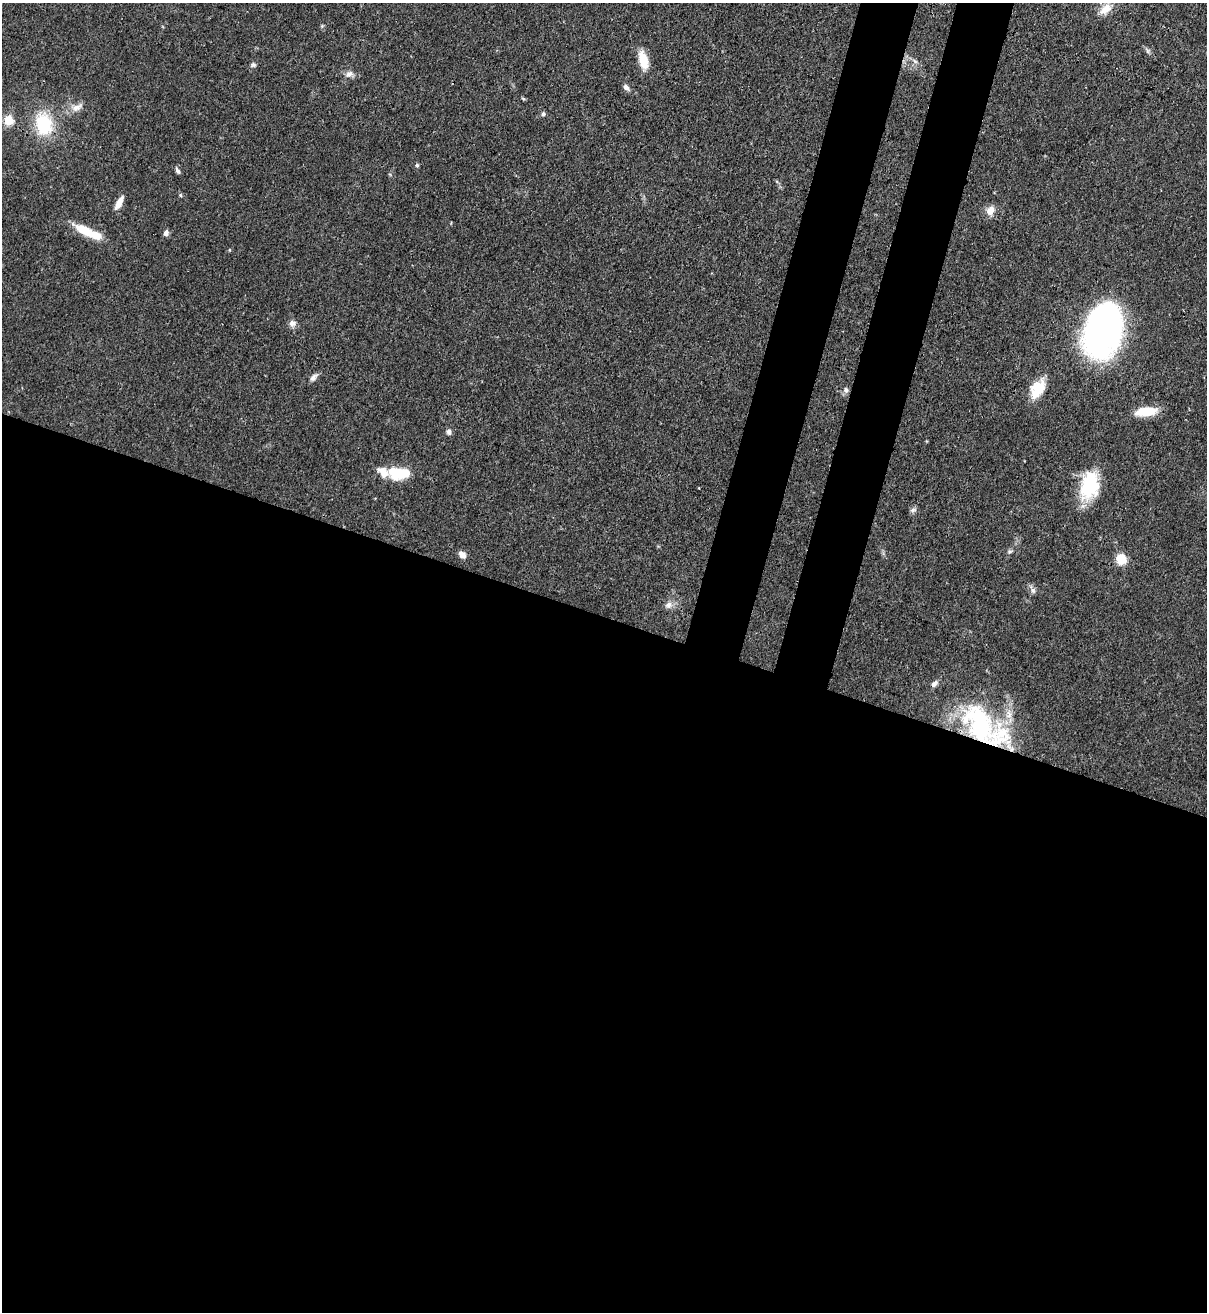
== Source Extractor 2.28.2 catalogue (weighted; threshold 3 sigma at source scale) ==
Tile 14 of 4 x 4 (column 2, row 4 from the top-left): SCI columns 1423-2627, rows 31-1340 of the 5382 x 5303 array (HDU 1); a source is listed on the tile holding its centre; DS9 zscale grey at full resolution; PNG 1209 x 1314 px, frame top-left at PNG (2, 3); no overlay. Shown black and unused: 58% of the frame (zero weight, under 3 of 4 exposures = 7% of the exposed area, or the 3 px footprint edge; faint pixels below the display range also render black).
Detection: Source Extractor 2.28.2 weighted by HDU 2 'WHT'; one run over the whole footprint, this tile lists its part. Background 0.0772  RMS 0.0038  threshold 0.0173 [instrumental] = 3 sigma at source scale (4.5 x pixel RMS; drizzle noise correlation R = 1.50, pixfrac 1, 0.05/0.05 arcsec/px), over >= 5 px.
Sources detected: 41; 1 inside a brighter object's white glare — not listed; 4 inside a brighter listed object's ellipse — not listed separately; the other 36 listed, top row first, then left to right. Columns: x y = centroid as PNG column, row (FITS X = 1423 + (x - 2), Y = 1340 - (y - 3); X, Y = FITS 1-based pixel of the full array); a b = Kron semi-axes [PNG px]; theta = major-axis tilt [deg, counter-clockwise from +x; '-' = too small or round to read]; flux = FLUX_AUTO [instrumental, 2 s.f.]
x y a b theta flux
1105 9 18 11 38 4.7
1148 51 7 4 -71 0.76
643 60 23 10 -76 7.1
915 61 8 4 -44 1
253 65 7 6 - 0.93
349 74 12 8 16 2.1
626 87 8 5 -48 1.4
523 98 6 4 -20 0.46
77 108 16 9 29 3.2
543 114 5 5 - 0.87
8 120 5 5 - 18
44 124 24 18 -81 21
417 165 5 4 - 0.65
178 171 9 5 -56 1
180 195 6 3 -71 0.48
119 203 17 6 61 3.6
990 211 12 10 59 3.5
85 230 24 9 -29 12
166 233 7 5 64 1.6
292 323 10 8 -7 1.8
1103 330 45 29 74 160
313 377 12 7 49 1.7
1038 389 23 15 57 9.4
846 390 8 7 - 1.3
1146 411 22 9 7 11
449 432 7 6 - 1.2
394 471 14 11 -37 8.4
1090 485 30 20 82 22
699 488 3 2 - 0.27
913 510 7 6 - 1.1
1010 551 6 4 19 0.65
462 555 9 7 -47 2.5
1121 559 7 7 - 12
1033 590 9 7 -56 1.5
668 605 11 9 40 2.1
980 724 69 33 -49 58
Overlapping masked pixels (flux is a lower limit): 1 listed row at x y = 980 724